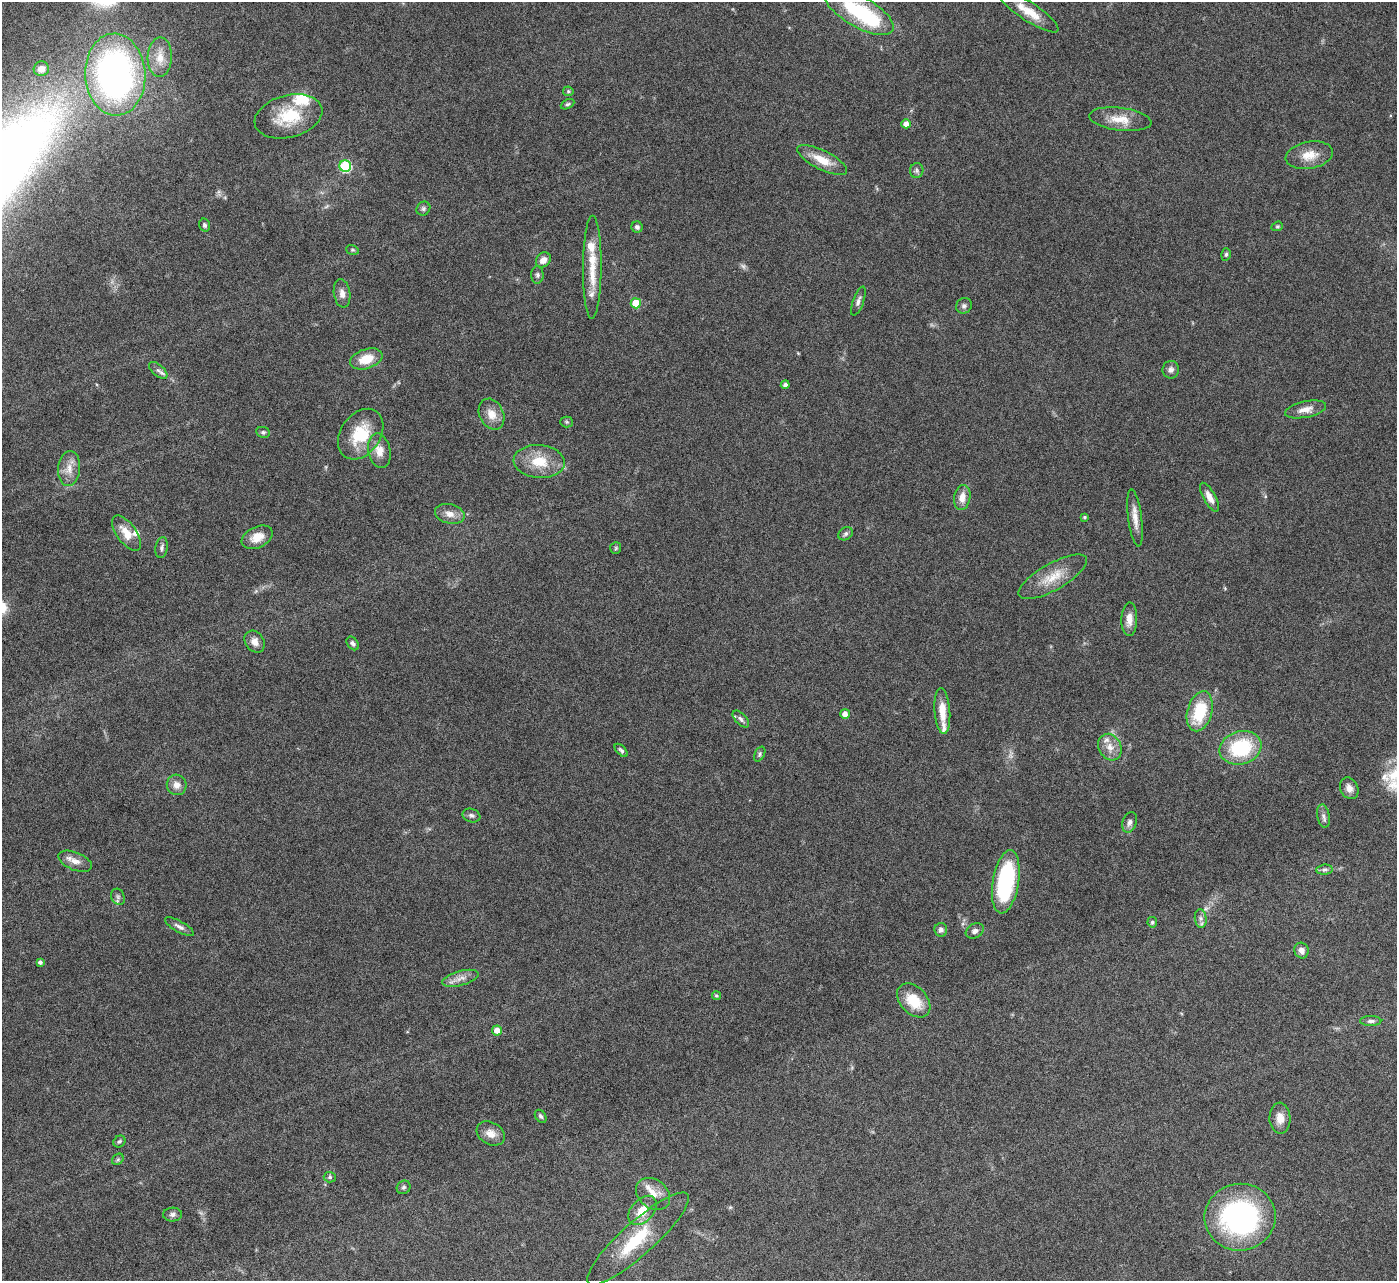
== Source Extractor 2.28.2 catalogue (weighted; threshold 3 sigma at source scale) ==
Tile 7 of 4 x 4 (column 3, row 2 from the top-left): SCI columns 2793-4187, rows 2851-4129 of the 5582 x 5570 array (HDU 1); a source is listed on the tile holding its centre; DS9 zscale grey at full resolution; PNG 1399 x 1283 px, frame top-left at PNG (2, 2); each listed source drawn as its Kron ellipse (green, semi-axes under 4 px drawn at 4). Nothing masked; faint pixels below the display range render black.
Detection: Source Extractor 2.28.2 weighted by HDU 2 'WHT'; one run over the whole footprint, this tile lists its part. Background 0.106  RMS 0.0064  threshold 0.0264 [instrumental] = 3 sigma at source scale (4.09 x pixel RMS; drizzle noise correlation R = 1.36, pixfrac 0.8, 0.05/0.05 arcsec/px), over >= 5 px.
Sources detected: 105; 2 too faint to see at this stretch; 2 inside a brighter object's white glare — neither listed nor drawn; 7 inside a brighter listed object's ellipse — not listed separately; the other 94 listed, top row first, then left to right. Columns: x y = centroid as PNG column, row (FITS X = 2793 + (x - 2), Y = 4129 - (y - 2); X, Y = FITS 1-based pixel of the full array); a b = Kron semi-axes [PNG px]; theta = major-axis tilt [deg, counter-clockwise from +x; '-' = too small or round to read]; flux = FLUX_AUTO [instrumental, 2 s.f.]
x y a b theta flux
859 11 39 15 -29 45
1029 11 35 9 -33 11
160 57 20 12 88 9
41 69 7 7 - 4.6
115 75 41 30 -87 210
568 91 5 5 - 0.75
567 104 7 4 26 1.1
288 116 34 21 15 24
1120 119 31 11 -7 11
906 124 5 4 - 4.5
1309 155 24 13 10 9.9
822 160 27 9 -27 12
345 166 6 6 - 57
917 171 7 6 - 1.5
423 209 7 6 - 1.5
205 225 6 5 - 1.4
1277 226 6 4 20 0.82
637 227 6 5 - 1.5
352 250 6 5 - 0.82
1226 254 6 5 - 1.1
543 260 8 6 46 3.9
592 267 51 9 90 17
537 275 8 6 -89 1.4
342 293 14 8 -81 3.5
858 301 15 5 70 2.5
636 303 5 5 - 18
964 306 8 7 - 1.9
366 359 17 9 18 12
158 370 11 5 -40 2.1
1171 370 9 8 - 2.5
785 385 4 4 - 1.8
1305 409 21 8 12 5.3
491 414 16 12 -64 7.2
567 422 6 5 - 0.94
263 432 7 5 -9 1.3
361 434 27 20 55 24
379 451 17 11 -79 6.7
539 461 25 16 -5 16
69 468 17 11 83 6.5
962 497 12 8 79 5.9
1209 497 16 6 -61 4.5
450 514 15 9 -14 4.9
1085 517 4 3 - 0.75
1135 518 29 7 -83 6.1
127 533 20 9 -54 8.9
845 534 8 6 34 1.4
257 537 16 10 25 8.3
162 548 10 6 80 1.8
616 548 6 5 - 0.85
1053 577 38 13 30 14
1129 619 17 8 88 5
255 642 12 9 -54 4.3
353 643 7 5 -53 1.6
942 711 23 7 -86 9.3
1200 711 20 12 75 26
845 714 5 5 - 3.6
741 719 10 5 -46 1.8
1110 747 14 11 -61 6
1240 748 21 16 17 39
621 750 8 4 -46 1.3
760 754 8 5 62 1.1
177 785 10 9 - 4.3
1349 788 11 8 -62 3.9
471 816 9 6 -20 1.7
1323 816 11 6 -79 2.2
1130 822 10 7 71 2.7
75 861 18 9 -21 5
1324 870 8 5 6 1.5
1006 882 32 13 81 59
118 897 8 6 -64 1.7
1201 919 9 6 -84 2.3
1152 922 5 4 - 1
179 927 16 5 -29 2.6
941 930 7 6 - 2.3
975 931 9 7 30 2.2
1301 951 8 7 - 3.1
40 962 4 4 - 1.5
460 978 19 7 16 4.7
716 996 4 4 - 0.92
914 1000 20 13 -46 16
1371 1021 11 5 0 1.8
497 1030 5 5 - 4.8
541 1116 7 5 -55 1.3
1280 1118 15 10 -87 6
491 1133 15 11 -30 5.5
119 1142 6 5 - 1.1
118 1159 6 5 - 0.96
330 1177 6 5 - 1.1
404 1187 7 6 - 1.2
653 1194 19 14 -38 8.2
642 1210 17 11 48 10
173 1214 9 7 3 2.3
1240 1217 35 33 11 110
638 1239 66 16 42 34
Isophote crosses this tile's border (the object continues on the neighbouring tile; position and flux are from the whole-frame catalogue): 1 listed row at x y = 859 11